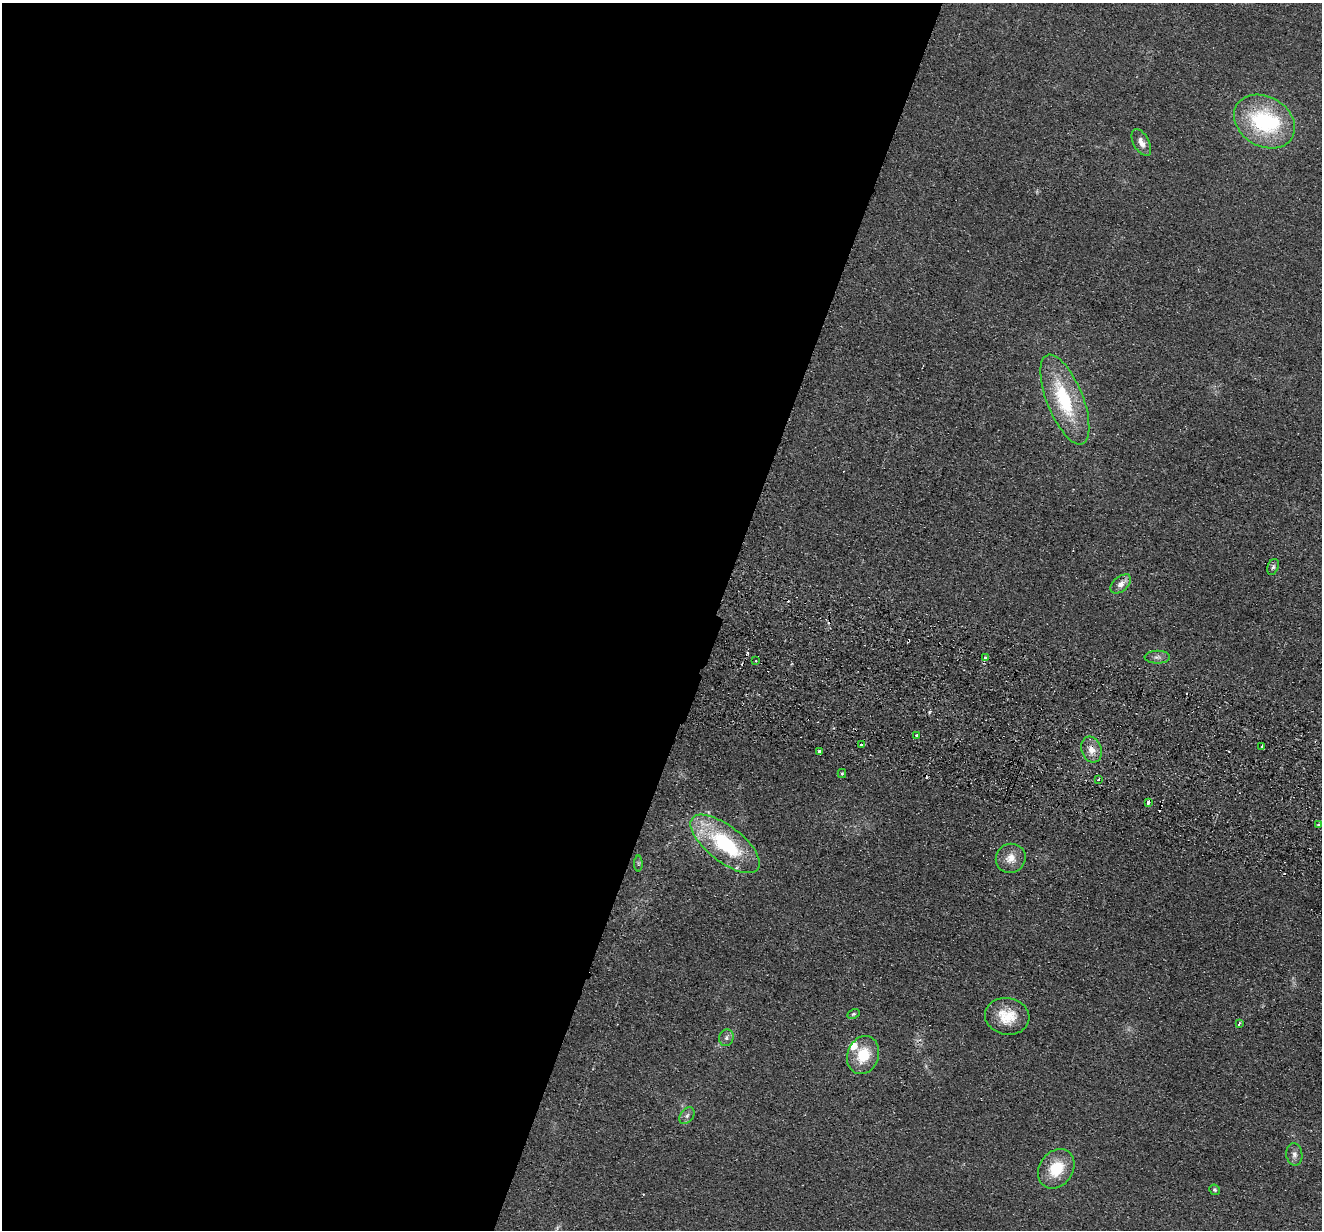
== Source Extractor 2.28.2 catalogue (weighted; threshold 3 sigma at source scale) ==
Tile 5 of 4 x 4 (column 1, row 2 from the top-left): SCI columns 21-1340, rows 2642-3869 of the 5321 x 5409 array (HDU 1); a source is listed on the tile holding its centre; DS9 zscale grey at full resolution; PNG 1324 x 1232 px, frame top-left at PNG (2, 3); each listed source drawn as its Kron ellipse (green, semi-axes under 4 px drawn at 4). Shown black and unused: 54% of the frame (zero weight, under 2 of 3 exposures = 3% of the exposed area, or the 3 px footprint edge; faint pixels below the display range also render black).
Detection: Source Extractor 2.28.2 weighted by HDU 2 'WHT'; one run over the whole footprint, this tile lists its part. Background 0.0578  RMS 0.0092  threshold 0.0416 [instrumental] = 3 sigma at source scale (4.5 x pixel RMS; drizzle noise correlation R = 1.50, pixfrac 1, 0.05/0.05 arcsec/px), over >= 5 px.
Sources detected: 40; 1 too faint to see at this stretch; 7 cosmic-ray / hot-pixel residue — neither listed nor drawn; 3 inside a brighter listed object's ellipse — not listed separately; the other 29 listed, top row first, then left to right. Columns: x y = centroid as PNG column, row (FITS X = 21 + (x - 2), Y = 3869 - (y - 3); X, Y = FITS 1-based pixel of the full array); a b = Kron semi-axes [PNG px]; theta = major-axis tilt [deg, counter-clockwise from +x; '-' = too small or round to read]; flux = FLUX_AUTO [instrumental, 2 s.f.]
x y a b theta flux
1264 122 32 24 -31 96
1141 142 15 8 -61 7
1065 399 48 18 -68 70
1273 567 8 5 69 2.3
1121 584 12 7 40 7.9
1157 657 13 6 0 4.1
986 658 4 3 - 1.8
756 661 2 2 - 1
916 735 3 3 - 2.6
861 745 3 3 - 4.9
1262 746 4 3 - 4.6
1091 750 13 10 -71 8.7
819 752 3 3 - 3.4
842 774 4 4 - 0.99
1098 779 3 2 - 1.1
1148 802 4 3 - 3
1318 824 3 2 - 0.8
725 844 42 18 -38 90
1011 858 15 14 - 11
638 864 8 4 90 1.5
853 1014 6 4 26 1.3
1007 1016 22 18 -10 24
1239 1024 3 2 - 2.1
726 1038 8 7 - 3
863 1055 19 15 70 28
687 1116 9 6 50 2.9
1294 1154 11 8 -82 4.5
1056 1169 21 16 55 30
1215 1190 5 5 - 1.7
Overlapping masked pixels (flux is a lower limit): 1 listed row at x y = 1091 750